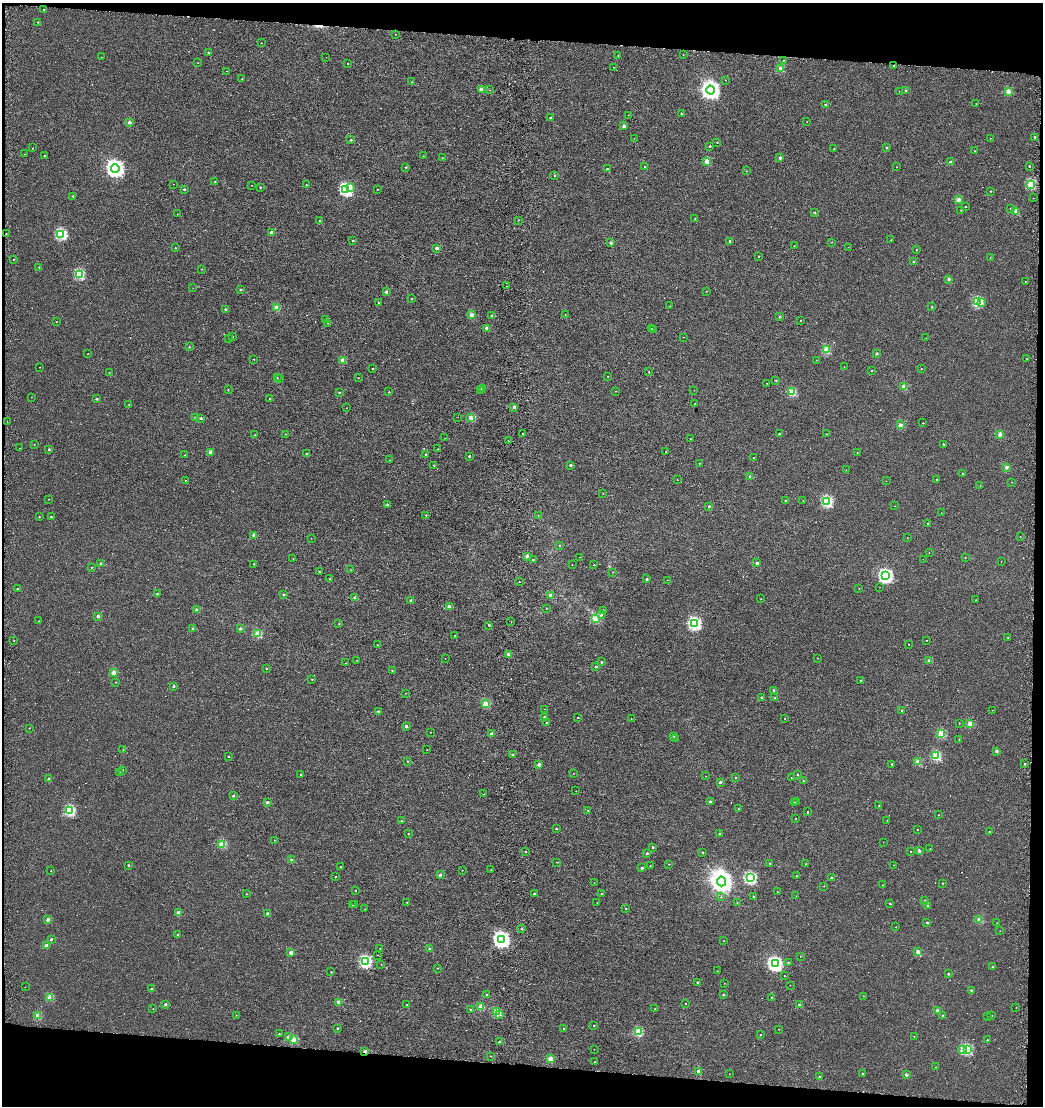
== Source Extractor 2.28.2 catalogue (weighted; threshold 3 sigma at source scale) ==
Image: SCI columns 341-4503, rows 105-4518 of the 4819 x 4580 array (HDU 1 of 3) = the unmasked area's bounding box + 8 px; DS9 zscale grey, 4 x 4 block average (1 PNG px = mean of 4 x 4 image px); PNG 1045 x 1108 px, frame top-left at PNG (2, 3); each listed source drawn as its Kron ellipse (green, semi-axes under 4 px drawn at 4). Shown black and unused: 8% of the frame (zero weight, under 3 of 5 exposures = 3% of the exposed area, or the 3 px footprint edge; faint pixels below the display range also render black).
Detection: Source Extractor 2.28.2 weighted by HDU 2 'WHT'. Background -2.44e-04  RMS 0.0028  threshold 0.0126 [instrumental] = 3 sigma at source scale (4.5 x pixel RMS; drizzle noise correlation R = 1.50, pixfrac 1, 0.0396/0.0396 arcsec/px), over >= 5 px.
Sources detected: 569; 3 too faint to see at this stretch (4 x 4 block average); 1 cosmic-ray / hot-pixel residue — neither listed nor drawn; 2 coinciding with a brighter row at this scale — not listed separately; of the other 563, all 500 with FLUX_AUTO >= 0.324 (the completeness limit of this list) listed and drawn (63 fainter detections not listed), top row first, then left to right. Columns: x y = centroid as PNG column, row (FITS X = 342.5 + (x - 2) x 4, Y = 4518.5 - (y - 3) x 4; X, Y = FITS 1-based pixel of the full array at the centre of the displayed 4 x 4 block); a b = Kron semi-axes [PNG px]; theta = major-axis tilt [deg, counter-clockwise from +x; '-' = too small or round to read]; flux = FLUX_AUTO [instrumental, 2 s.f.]
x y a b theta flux
44 9 2 2 - 1.1
38 22 2 2 - 1.5
395 34 2 2 - 0.46
261 43 2 2 - 0.76
209 53 2 2 - 4.1
618 55 2 2 - 0.68
683 55 2 2 - 0.49
101 57 2 2 - 0.54
326 57 2 2 - 0.34
784 60 2 2 - 1.1
198 63 2 2 - 0.33
348 63 2 2 - 0.66
894 66 2 2 - 0.56
614 67 2 2 - 0.36
781 69 2 2 - 31
227 71 2 2 - 0.44
242 79 2 2 - 0.88
726 80 2 2 - 0.49
412 82 2 2 - 0.4
481 89 2 2 - 8.2
489 90 2 2 - 0.41
711 90 4 4 - 740
899 91 2 2 - 0.36
906 91 2 2 - 5.3
1008 91 2 2 - 25
976 103 2 2 - 0.38
826 105 2 2 - 5.1
681 113 2 2 - 1.7
629 115 2 2 - 0.52
550 117 2 2 - 3.8
129 122 2 2 - 12
807 122 2 2 - 0.74
624 126 2 2 - 7.1
1035 137 2 2 - 6.8
634 138 2 2 - 0.38
990 138 2 2 - 0.66
351 140 2 2 - 2.5
717 142 2 2 - 0.71
710 146 2 2 - 2.1
33 148 2 2 - 1.5
886 148 2 2 - 2.4
834 149 2 2 - 3.3
975 151 2 2 - 0.9
25 154 2 2 - 0.79
44 156 2 2 - 2.8
423 156 2 2 - 0.65
442 158 2 2 - 2
780 158 2 2 - 8.2
707 161 2 2 - 32
951 162 2 2 - 11
644 166 2 2 - 3
1029 166 2 2 - 2.7
406 167 2 2 - 1.5
897 167 2 2 - 0.61
115 168 4 4 - 630
607 169 2 2 - 5.9
746 171 2 2 - 0.93
554 176 2 2 - 1.2
215 181 2 2 - 1.3
174 184 2 2 - 0.34
1031 184 2 2 - 69
252 185 2 2 - 0.35
306 185 2 2 - 0.77
260 187 2 2 - 2.6
350 187 2 2 - 1.5
184 189 2 2 - 5.5
346 189 2 2 - 170
378 189 2 2 - 0.68
990 191 2 2 - 2.2
73 196 2 2 - 3.4
1033 198 2 2 - 0.82
958 200 2 2 - 22
965 206 2 2 - 1.4
1011 208 2 2 - 1.5
961 210 2 2 - 0.64
1016 211 2 2 - 26
815 213 2 2 - 2.7
177 214 2 2 - 0.79
695 219 2 2 - 1.4
519 220 2 2 - 0.89
320 221 2 2 - 1.7
271 232 2 2 - 13
6 234 2 2 - 1.1
61 234 2 2 - 110
891 239 2 2 - 0.56
353 241 2 2 - 2.4
730 241 2 2 - 4.5
831 242 2 2 - 0.4
611 243 2 2 - 5.6
794 246 2 2 - 0.68
848 247 2 2 - 0.35
175 248 2 2 - 1.7
437 248 2 2 - 11
916 250 2 2 - 0.77
759 256 2 2 - 1.3
990 258 2 2 - 0.63
13 259 2 2 - 0.67
914 262 2 2 - 5.5
39 267 2 2 - 1.1
202 269 2 2 - 0.8
79 274 2 2 - 84
949 279 2 2 - 7.3
1025 281 2 2 - 0.44
506 286 2 2 - 0.82
193 288 2 2 - 0.33
241 290 2 2 - 3.9
707 291 2 2 - 0.78
386 292 2 2 - 6.4
412 298 2 2 - 0.41
977 302 2 2 - 91
379 303 2 2 - 1.9
981 303 2 2 - 4.3
670 306 2 2 - 0.77
276 307 2 2 - 24
932 307 2 2 - 2.7
225 309 2 2 - 2.4
471 315 2 2 - 21
565 315 2 2 - 0.43
492 316 2 2 - 7.1
779 317 2 2 - 1.8
326 320 2 2 - 5.5
800 321 2 2 - 0.66
57 322 2 2 - 0.67
328 323 2 2 - 0.5
486 328 2 2 - 9.1
651 329 2 2 - 1.1
653 330 2 2 - 0.69
232 337 2 2 - 3.1
683 337 2 2 - 0.33
228 338 2 2 - 0.74
926 338 2 2 - 0.42
189 347 2 2 - 0.88
826 349 2 2 - 48
88 354 2 2 - 0.99
876 354 2 2 - 6.6
1027 358 2 2 - 0.45
254 359 2 2 - 1.3
343 360 2 2 - 19
816 360 2 2 - 0.76
40 367 2 2 - 0.76
844 367 2 2 - 0.37
373 369 2 2 - 0.99
921 369 2 2 - 1.1
872 371 2 2 - 1.3
649 372 2 2 - 0.77
109 373 2 2 - 0.67
608 376 2 2 - 0.48
277 378 2 2 - 0.9
358 378 2 2 - 0.67
280 379 2 2 - 0.34
776 380 2 2 - 1.8
767 383 2 2 - 0.37
904 386 2 2 - 25
482 388 2 2 - 5.9
228 390 2 2 - 0.8
694 390 2 2 - 0.46
480 391 2 2 - 0.45
616 391 2 2 - 0.55
339 392 2 2 - 2.5
389 392 2 2 - 1.1
792 392 2 2 - 56
31 397 2 2 - 0.41
270 398 2 2 - 2.8
97 399 2 2 - 5.4
129 404 2 2 - 1.2
695 404 2 2 - 1.2
514 407 2 2 - 7.7
346 408 2 2 - 0.44
458 417 2 2 - 0.41
195 418 2 2 - 4.3
201 418 2 2 - 4.6
471 418 2 2 - 25
7 422 2 2 - 0.43
923 423 2 2 - 1.3
900 425 2 2 - 21
522 433 2 2 - 0.85
286 434 2 2 - 0.56
779 434 2 2 - 4.9
827 434 2 2 - 0.37
1000 434 2 2 - 25
255 435 2 2 - 1.7
444 438 2 2 - 0.44
690 439 2 2 - 0.86
508 441 2 2 - 0.72
34 444 2 2 - 1.2
943 444 2 2 - 3
20 448 2 2 - 0.4
49 449 2 2 - 3.3
438 449 2 2 - 0.86
210 452 2 2 - 5
666 452 2 2 - 1.6
857 452 2 2 - 0.51
307 453 2 2 - 1.3
426 454 2 2 - 2.1
185 455 2 2 - 1.9
469 456 2 2 - 2.7
753 457 2 2 - 0.57
389 460 2 2 - 0.56
699 463 2 2 - 0.93
434 465 2 2 - 2.9
570 465 2 2 - 7.1
1006 467 2 2 - 16
846 470 2 2 - 0.37
962 474 2 2 - 0.8
750 477 2 2 - 9
677 479 2 2 - 0.43
936 479 2 2 - 1.2
185 480 2 2 - 0.55
886 481 2 2 - 0.38
1012 482 2 2 - 0.39
980 486 2 2 - 0.37
603 493 2 2 - 0.36
49 499 2 2 - 0.68
786 500 2 2 - 2.2
803 500 2 2 - 0.71
827 501 2 2 - 120
387 505 2 2 - 5
709 506 2 2 - 4.6
895 506 2 2 - 0.45
941 513 2 2 - 0.69
426 515 2 2 - 1.9
538 516 2 2 - 0.47
39 517 2 2 - 1.5
51 517 2 2 - 2
928 524 2 2 - 2.5
254 535 2 2 - 12
1020 537 2 2 - 0.81
311 538 2 2 - 0.48
907 538 2 2 - 0.43
559 546 2 2 - 0.74
929 553 2 2 - 0.37
527 556 2 2 - 11
580 557 2 2 - 0.54
965 557 2 2 - 1
293 558 2 2 - 0.61
923 559 2 2 - 0.35
533 560 2 2 - 2.7
1001 561 2 2 - 0.54
757 563 2 2 - 7.5
101 564 2 2 - 5.2
254 564 2 2 - 1.5
572 564 2 2 - 0.51
594 565 2 2 - 1.1
92 568 2 2 - 2
351 570 2 2 - 0.47
319 572 2 2 - 0.8
613 572 2 2 - 0.45
886 576 3 2 - 240
330 579 2 2 - 0.64
647 579 2 2 - 4.1
667 580 2 2 - 0.59
519 582 2 2 - 0.93
880 587 2 2 - 0.35
18 589 2 2 - 2.3
859 589 2 2 - 0.73
157 594 2 2 - 3.6
284 594 2 2 - 4.5
550 595 2 2 - 17
355 597 2 2 - 6.6
761 599 2 2 - 0.48
411 600 2 2 - 7.2
976 600 2 2 - 0.44
449 607 2 2 - 8.6
546 608 2 2 - 1.1
197 610 2 2 - 12
603 610 2 2 - 1.7
601 615 2 2 - 2.7
98 616 2 2 - 12
595 618 2 2 - 53
38 621 2 2 - 0.98
511 621 2 2 - 0.4
339 624 2 2 - 1.1
695 624 2 2 - 180
489 625 2 2 - 2.6
193 628 2 2 - 3.5
240 629 2 2 - 6.7
257 633 2 2 - 47
455 635 2 2 - 0.71
1008 637 2 2 - 0.62
927 640 2 2 - 0.51
14 641 2 2 - 1
909 644 2 2 - 0.87
377 645 2 2 - 0.72
509 654 2 2 - 9.1
445 658 2 2 - 0.36
817 658 2 2 - 0.65
356 660 2 2 - 0.52
929 661 2 2 - 9.1
601 662 2 2 - 2.6
346 663 2 2 - 1.1
596 667 2 2 - 4.3
266 669 2 2 - 1.7
392 671 2 2 - 0.99
113 672 2 2 - 25
312 679 2 2 - 1.3
861 680 2 2 - 1.4
116 682 2 2 - 0.48
173 686 2 2 - 3.6
774 690 2 2 - 7.8
406 693 2 2 - 0.52
762 697 2 2 - 3.7
775 698 2 2 - 0.99
485 704 2 2 - 41
544 709 2 2 - 0.43
992 710 2 2 - 0.54
378 711 2 2 - 1.5
902 711 2 2 - 4.6
544 717 2 2 - 4.8
578 717 2 2 - 1.1
785 718 2 2 - 0.55
631 719 2 2 - 0.52
547 723 2 2 - 1.2
959 723 2 2 - 0.77
970 724 2 2 - 26
406 726 2 2 - 7
30 728 2 2 - 0.86
430 732 2 2 - 0.49
491 733 2 2 - 5.9
941 733 2 2 - 49
674 736 2 2 - 0.74
675 739 2 2 - 0.34
959 739 2 2 - 1
123 749 2 2 - 0.62
427 750 2 2 - 0.62
997 751 2 2 - 8
513 755 2 2 - 8.1
229 756 2 2 - 1.3
936 756 2 2 - 74
408 761 2 2 - 1.1
918 762 2 2 - 29
892 764 2 2 - 2.7
1025 764 2 2 - 2.8
539 765 2 2 - 10
122 770 2 2 - 2.6
120 773 2 2 - 4.3
301 774 2 2 - 1.7
573 774 2 2 - 0.46
797 775 2 2 - 1.4
705 776 2 2 - 0.33
735 778 2 2 - 1.9
791 778 2 2 - 0.62
49 779 2 2 - 5.2
803 781 2 2 - 1.5
720 782 2 2 - 5.4
576 791 2 2 - 0.38
484 794 2 2 - 0.61
233 796 2 2 - 6.2
797 801 2 2 - 0.39
267 802 2 2 - 8.9
710 802 2 2 - 4.4
794 802 2 2 - 0.76
879 806 2 2 - 0.65
738 809 2 2 - 1.2
588 810 2 2 - 1.3
70 811 2 2 - 96
808 812 2 2 - 3.1
938 815 2 2 - 1.1
795 818 2 2 - 0.83
887 820 2 2 - 0.47
401 821 2 2 - 0.84
556 829 2 2 - 1.7
917 830 2 2 - 0.83
989 832 2 2 - 1.5
408 834 2 2 - 1.5
720 834 2 2 - 2.7
274 840 2 2 - 0.48
883 842 2 2 - 0.33
222 844 2 2 - 41
653 847 2 2 - 4.6
930 849 2 2 - 0.51
525 851 2 2 - 0.87
910 851 2 2 - 0.98
919 851 2 2 - 6.5
703 852 2 2 - 1.6
647 853 2 2 - 4.3
291 860 2 2 - 5.3
557 862 2 2 - 1
770 863 2 2 - 2.3
669 864 2 2 - 0.59
806 864 2 2 - 1.4
129 865 2 2 - 2.6
650 865 2 2 - 0.84
894 865 2 2 - 0.6
341 866 2 2 - 0.47
642 868 2 2 - 4.5
462 870 2 2 - 0.51
491 870 2 2 - 0.47
51 871 2 2 - 0.89
440 875 2 2 - 7.2
796 876 2 2 - 2.2
335 877 2 2 - 1.5
750 878 2 2 - 170
831 878 2 2 - 4.4
722 881 5 4 - 1500
594 883 2 2 - 0.34
942 883 2 2 - 1.4
883 885 2 2 - 0.32
824 886 2 2 - 0.43
355 890 2 2 - 0.74
777 892 2 2 - 0.54
246 894 2 2 - 1.1
534 894 2 2 - 2.7
602 894 2 2 - 1.8
753 896 2 2 - 2.7
796 896 2 2 - 0.66
721 897 2 2 - 0.82
925 900 2 2 - 2.9
407 902 2 2 - 0.82
597 902 2 2 - 0.39
737 903 2 2 - 0.46
890 903 2 2 - 2.9
355 904 2 2 - 1
353 905 2 2 - 0.44
928 906 2 2 - 2.9
364 909 2 2 - 0.35
626 909 2 2 - 2
178 912 2 2 - 15
267 913 2 2 - 3.8
48 919 2 2 - 14
979 920 2 2 - 28
927 922 2 2 - 4.2
997 923 2 2 - 0.44
896 927 2 2 - 0.58
522 929 2 2 - 1.2
1000 931 2 2 - 0.34
178 935 2 2 - 3.5
51 939 2 2 - 4.4
501 940 3 3 - 390
724 941 2 2 - 0.61
46 945 2 2 - 13
380 948 2 2 - 0.67
429 949 2 2 - 5
291 952 2 2 - 14
918 952 2 2 - 20
378 955 2 2 - 0.32
800 956 2 2 - 0.74
365 961 2 2 - 160
788 963 2 2 - 2
381 964 2 2 - 0.37
775 964 3 3 - 260
993 967 2 2 - 0.89
438 968 2 2 - 0.81
717 971 2 2 - 0.77
331 972 2 2 - 1.4
948 974 2 2 - 3.5
784 976 2 2 - 0.57
697 982 2 2 - 3.5
724 983 2 2 - 0.43
790 985 2 2 - 0.52
25 987 2 2 - 0.47
151 989 2 2 - 2.8
971 990 2 2 - 2.7
723 994 2 2 - 1.8
487 995 2 2 - 6.5
863 996 2 2 - 0.91
50 997 2 2 - 32
772 997 2 2 - 1.3
339 1002 2 2 - 14
685 1003 2 2 - 1.2
165 1004 2 2 - 4.7
407 1005 2 2 - 1.8
799 1005 2 2 - 9.5
480 1007 2 2 - 26
1016 1007 2 2 - 0.42
153 1009 2 2 - 0.79
471 1009 2 2 - 3.1
655 1009 2 2 - 1.9
937 1010 2 2 - 15
496 1012 2 2 - 44
236 1015 2 2 - 0.61
500 1015 2 2 - 0.55
942 1015 2 2 - 0.8
38 1016 2 2 - 26
992 1016 2 2 - 1.1
988 1017 2 2 - 0.35
594 1025 2 2 - 0.85
337 1028 2 2 - 3.6
564 1028 2 2 - 1.5
778 1029 2 2 - 1.2
638 1032 2 2 - 60
279 1034 2 2 - 2.2
760 1034 2 2 - 0.94
914 1036 2 2 - 0.46
288 1037 2 2 - 5.9
293 1039 2 2 - 41
987 1040 2 2 - 2.2
499 1042 2 2 - 3.7
594 1049 2 2 - 0.39
967 1049 2 2 - 80
962 1050 2 2 - 23
365 1051 2 2 - 12
490 1056 2 2 - 0.5
550 1059 2 2 - 31
595 1062 2 2 - 0.95
936 1067 2 2 - 0.77
698 1071 2 2 - 13
862 1073 2 2 - 1.3
729 1074 2 2 - 0.38
906 1075 2 2 - 10
819 1077 2 2 - 6.6
Overlapping masked pixels (flux is a lower limit): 1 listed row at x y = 365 1051
Diffuse or blended objects may show on this block-average render without a row.